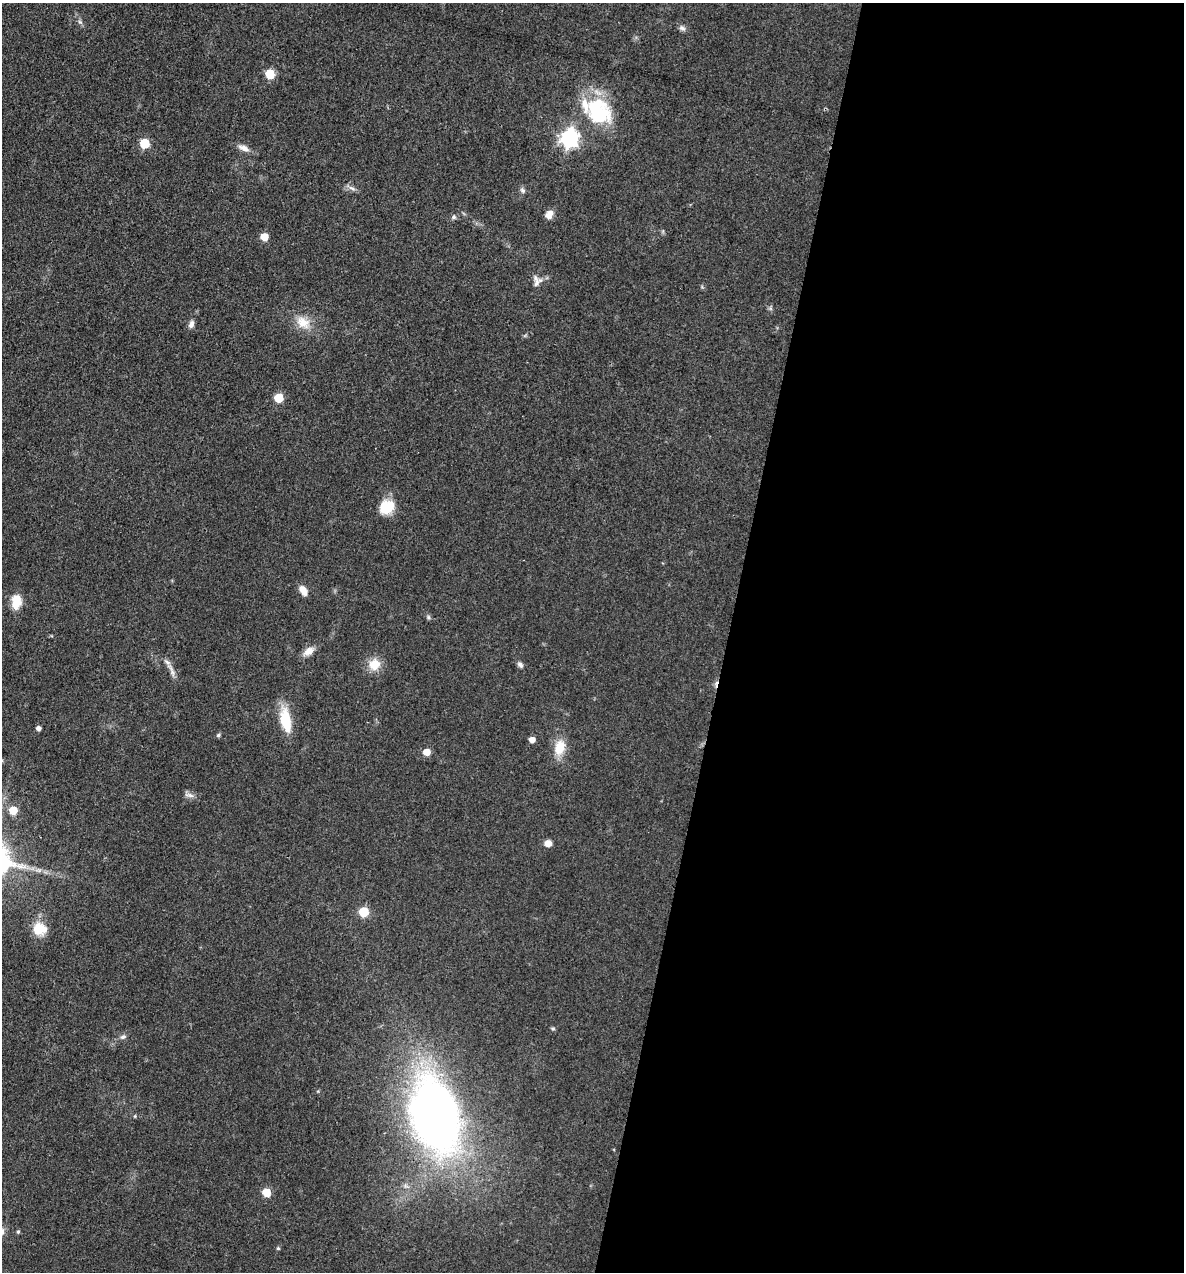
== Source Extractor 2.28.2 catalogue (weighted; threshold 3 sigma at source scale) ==
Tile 12 of 4 x 4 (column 4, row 3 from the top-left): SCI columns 3794-4975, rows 1272-2541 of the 5098 x 5081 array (HDU 1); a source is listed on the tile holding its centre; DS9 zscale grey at full resolution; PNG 1186 x 1274 px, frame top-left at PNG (2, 3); no overlay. Shown black and unused: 39% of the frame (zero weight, under 3 of 4 exposures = <1% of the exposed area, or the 3 px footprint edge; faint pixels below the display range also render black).
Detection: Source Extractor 2.28.2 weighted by HDU 2 'WHT'; one run over the whole footprint, this tile lists its part. Background 0.078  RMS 0.0068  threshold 0.0305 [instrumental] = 3 sigma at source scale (4.5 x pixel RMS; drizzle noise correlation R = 1.50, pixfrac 1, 0.05/0.05 arcsec/px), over >= 5 px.
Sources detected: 45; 1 inside a brighter object's white glare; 1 cosmic-ray / hot-pixel residue — not listed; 1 inside a brighter listed object's ellipse — not listed separately; the other 42 listed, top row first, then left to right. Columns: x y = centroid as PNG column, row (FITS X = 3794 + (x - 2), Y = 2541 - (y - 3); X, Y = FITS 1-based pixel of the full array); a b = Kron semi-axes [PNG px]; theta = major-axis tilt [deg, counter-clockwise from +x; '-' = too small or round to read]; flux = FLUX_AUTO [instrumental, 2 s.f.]
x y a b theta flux
80 22 7 4 -44 1.5
682 28 9 6 -27 2.2
270 74 6 5 - 30
598 112 40 30 -11 48
569 138 7 7 - 250
145 143 6 6 - 33
244 148 16 7 -21 4.6
352 188 11 5 -26 2.4
522 190 7 6 - 1.8
549 214 11 8 59 4.7
454 217 6 6 - 1.5
264 237 5 5 - 14
536 283 16 7 64 3.8
303 322 21 15 -35 12
191 324 10 6 70 2.7
279 398 5 5 - 26
386 507 16 13 36 18
303 591 12 7 -58 5.2
16 602 18 11 88 10
428 617 6 5 - 1.2
309 651 14 9 34 5.7
374 665 12 12 - 12
520 665 8 6 -45 2
171 670 24 5 -65 4.3
286 720 31 12 -79 21
38 728 4 4 - 2.5
218 735 5 5 - 1.1
532 740 5 5 - 5.5
560 747 17 12 75 14
427 752 6 5 - 8.9
189 795 15 5 -12 2.7
13 810 6 6 - 15
548 843 8 7 - 4.5
39 870 10 4 -5 2.3
364 912 6 5 - 34
39 929 17 15 -6 14
553 1029 5 5 - 1.2
122 1037 8 6 29 1.9
436 1116 44 26 -74 660
266 1192 6 6 - 13
18 1232 5 4 - 1.1
278 1248 5 4 - 0.88
Overlapping masked pixels (flux is a lower limit): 1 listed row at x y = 436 1116